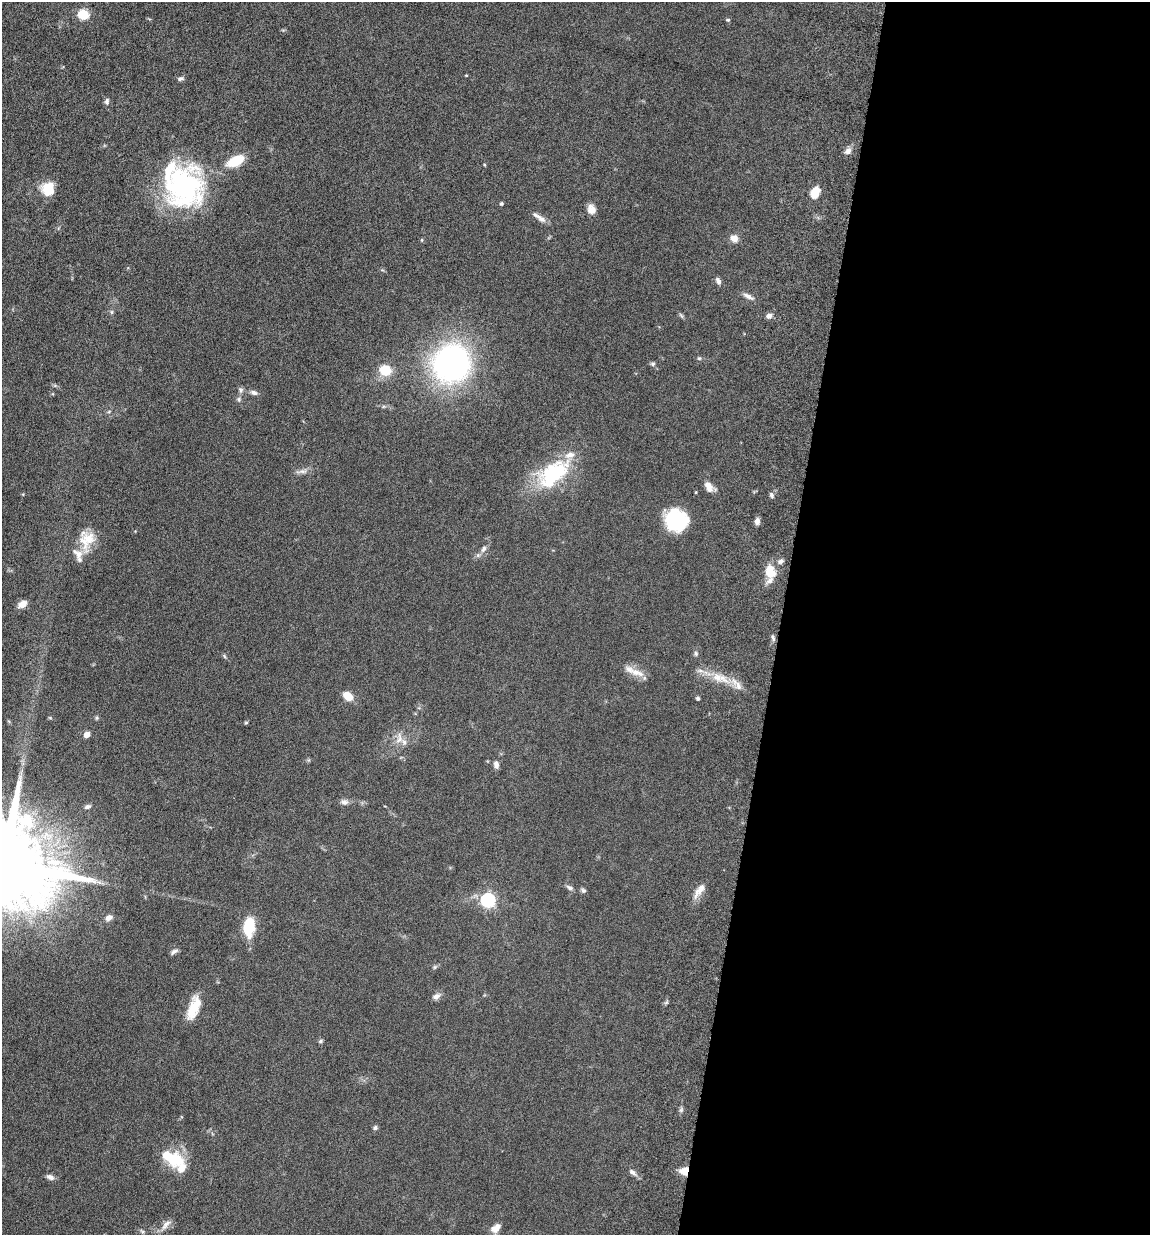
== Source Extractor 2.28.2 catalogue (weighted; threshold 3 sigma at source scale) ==
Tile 12 of 4 x 4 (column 4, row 3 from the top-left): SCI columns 3781-4928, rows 1329-2561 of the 5155 x 5142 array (HDU 1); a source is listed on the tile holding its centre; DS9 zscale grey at full resolution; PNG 1152 x 1237 px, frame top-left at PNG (2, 2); no overlay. Shown black and unused: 32% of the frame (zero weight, under 10 of 20 exposures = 8% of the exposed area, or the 3 px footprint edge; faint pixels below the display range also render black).
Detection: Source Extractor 2.28.2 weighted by HDU 2 'WHT'; one run over the whole footprint, this tile lists its part. Background 0.0613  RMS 0.0029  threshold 0.0117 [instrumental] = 3 sigma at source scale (4.09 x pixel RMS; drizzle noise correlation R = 1.36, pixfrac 0.8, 0.05/0.05 arcsec/px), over >= 5 px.
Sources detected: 84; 2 inside a brighter object's white glare — not listed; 6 inside a brighter listed object's ellipse — not listed separately; the other 76 listed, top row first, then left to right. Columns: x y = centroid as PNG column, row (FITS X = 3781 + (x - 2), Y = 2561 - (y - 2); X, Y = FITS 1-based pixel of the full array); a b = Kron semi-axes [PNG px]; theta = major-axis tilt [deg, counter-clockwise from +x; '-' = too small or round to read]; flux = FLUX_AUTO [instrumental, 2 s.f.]
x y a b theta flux
83 14 5 5 - 20
728 20 5 4 - 0.37
466 75 4 3 - 0.2
180 79 9 5 12 0.65
107 101 8 6 -89 0.72
848 151 10 7 43 1.2
236 161 13 7 25 9.2
484 165 4 3 - 0.23
184 187 46 40 61 44
48 189 14 13 - 5.7
815 192 12 8 66 3.5
501 204 4 4 - 0.33
591 209 12 9 -68 1.8
541 218 17 6 -36 1.5
734 238 9 8 - 1.8
422 240 5 3 - 0.24
718 281 9 5 -69 0.9
748 296 15 5 -26 1.2
112 312 6 4 -90 0.38
681 315 9 3 -45 0.41
769 316 8 6 33 0.89
699 358 5 5 - 0.34
452 363 24 23 - 84
653 364 6 5 - 0.5
385 371 9 8 - 7.5
241 390 7 6 - 0.63
254 392 10 6 -21 0.86
239 399 7 5 -71 0.52
109 411 6 3 21 0.3
303 471 12 6 7 1.1
553 473 50 27 38 19
709 487 14 9 -50 2
696 492 3 3 - 0.23
771 495 8 5 -72 0.6
677 521 20 19 - 19
757 521 8 6 82 1.1
87 540 28 18 69 6.3
483 549 10 6 57 1.1
780 561 8 6 16 0.76
770 571 16 12 -71 4.4
23 604 9 6 27 2.3
773 638 9 4 -72 0.55
696 653 6 5 - 0.46
224 656 6 4 -71 0.33
637 672 23 9 -15 2.9
717 677 14 10 -21 3
738 686 14 7 -72 1.5
348 696 10 7 -34 3.6
698 698 4 4 - 0.42
97 718 5 5 - 0.35
246 722 6 3 20 0.27
87 735 5 5 - 1.8
399 738 18 8 79 2.2
496 765 9 6 -80 1
344 802 10 7 2 1
88 806 8 5 24 0.59
4 863 24 20 -19 7100
99 882 7 4 -19 0.61
570 888 10 5 -29 0.77
583 890 7 6 - 0.53
699 890 23 7 53 2.3
488 900 6 6 - 47
108 918 9 7 28 1.1
249 927 18 10 84 9.5
174 951 10 5 30 0.74
435 967 6 5 - 0.42
436 996 11 7 27 1.1
194 1007 28 12 73 5.7
320 1041 6 5 - 0.42
375 1128 6 5 - 0.56
175 1160 24 20 -9 7.6
685 1171 9 7 21 3.5
632 1172 11 6 -39 0.98
50 1177 10 6 -21 0.91
166 1225 17 7 48 1.6
496 1228 13 8 38 2
Overlapping masked pixels (flux is a lower limit): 1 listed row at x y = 685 1171
Isophote crosses this tile's border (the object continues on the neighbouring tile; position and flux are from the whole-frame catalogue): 1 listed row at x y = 4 863